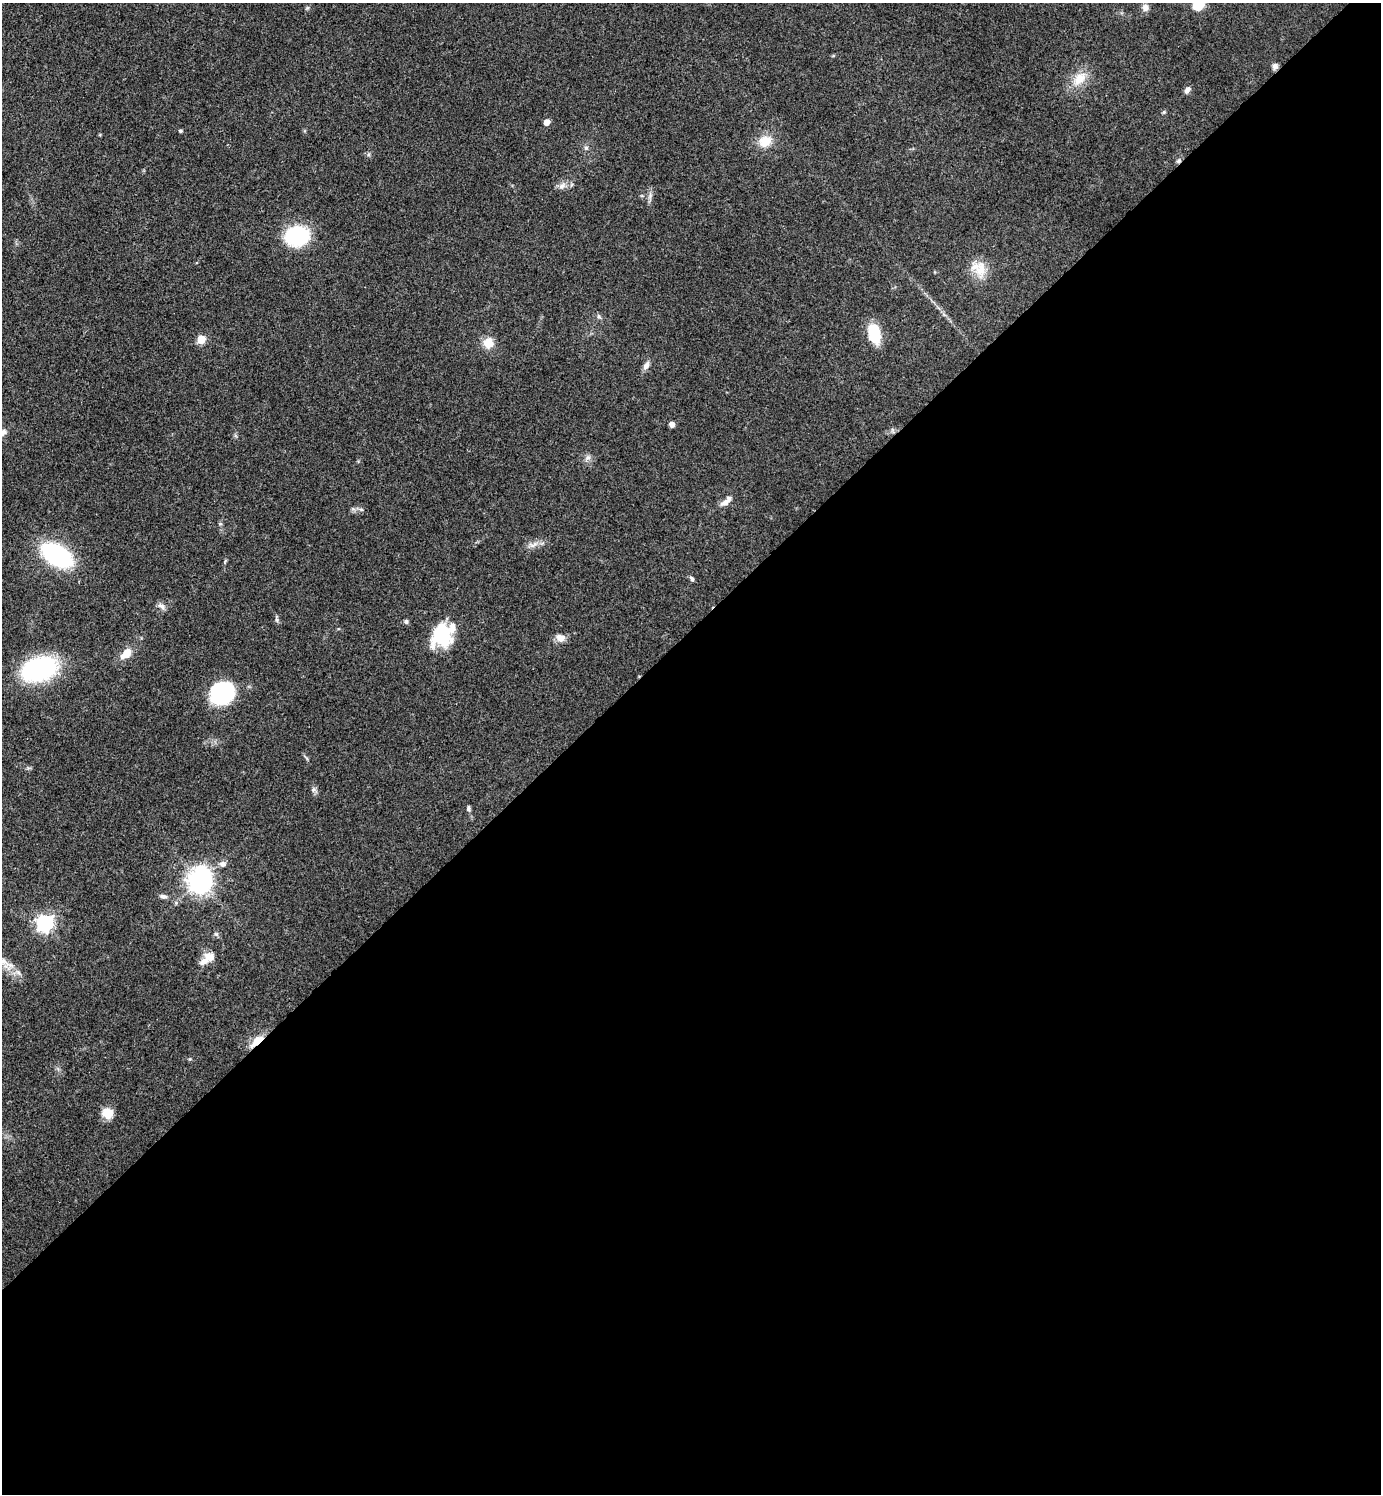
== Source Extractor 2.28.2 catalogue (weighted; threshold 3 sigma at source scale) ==
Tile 15 of 4 x 4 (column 3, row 4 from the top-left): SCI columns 3060-4438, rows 4-1495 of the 5977 x 5979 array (HDU 1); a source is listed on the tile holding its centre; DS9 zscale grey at full resolution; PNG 1383 x 1496 px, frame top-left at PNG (2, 3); no overlay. Shown black and unused: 58% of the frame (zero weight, under 3 of 4 exposures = <1% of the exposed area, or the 3 px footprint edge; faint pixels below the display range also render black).
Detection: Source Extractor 2.28.2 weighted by HDU 2 'WHT'; one run over the whole footprint, this tile lists its part. Background 0.044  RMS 0.0048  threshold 0.0217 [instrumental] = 3 sigma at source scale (4.5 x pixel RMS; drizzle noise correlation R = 1.50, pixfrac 1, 0.05/0.05 arcsec/px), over >= 5 px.
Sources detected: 53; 1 inside a brighter object's white glare — not listed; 4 inside a brighter listed object's ellipse — not listed separately; the other 48 listed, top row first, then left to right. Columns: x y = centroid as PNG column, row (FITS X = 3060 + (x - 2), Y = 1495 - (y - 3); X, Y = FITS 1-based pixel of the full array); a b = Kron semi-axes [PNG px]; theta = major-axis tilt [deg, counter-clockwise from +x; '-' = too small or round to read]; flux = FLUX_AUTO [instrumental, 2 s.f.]
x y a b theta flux
1198 5 10 10 - 9.3
1145 8 9 8 - 2.2
1275 66 8 7 - 1.7
1079 79 24 14 43 9.2
1187 90 9 6 53 2
1164 112 5 4 - 0.6
547 122 5 4 - 4.9
180 131 4 4 - 0.87
765 141 16 14 30 8.6
586 148 6 5 - 1.2
1178 161 8 6 32 1.1
562 186 12 7 33 2.5
650 196 10 5 64 1.7
297 236 19 16 13 43
981 269 26 14 90 8.9
599 316 7 5 -59 0.99
874 335 20 11 -77 19
201 339 5 5 - 17
488 343 12 12 - 6.7
646 366 12 7 64 2.4
672 424 4 4 - 3.5
893 431 10 3 -61 0.76
587 458 11 6 49 1.8
724 503 12 7 26 2.9
353 509 7 4 -19 0.97
361 509 6 4 -18 0.77
533 545 17 7 17 3.3
57 555 26 15 -32 66
692 579 8 4 -60 1.1
162 606 12 7 -38 2
277 620 6 5 - 0.9
406 622 7 5 76 0.9
441 635 24 20 72 28
561 638 10 7 -19 4.6
126 653 15 8 45 6.3
39 669 30 19 17 68
222 693 24 20 33 43
313 790 8 5 46 1.1
468 808 8 5 -75 1.1
223 864 9 7 -4 2.1
200 881 8 7 - 430
163 896 10 5 -8 1.6
45 923 7 7 - 170
216 934 6 6 - 1
209 957 13 11 -10 5.2
4 962 31 10 -55 7.1
257 1041 18 7 41 7.9
107 1113 11 9 -24 8.9
Overlapping masked pixels (flux is a lower limit): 3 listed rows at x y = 1178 161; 893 431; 257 1041
Isophote crosses this tile's border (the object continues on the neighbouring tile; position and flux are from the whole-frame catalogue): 2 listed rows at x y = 1198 5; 4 962